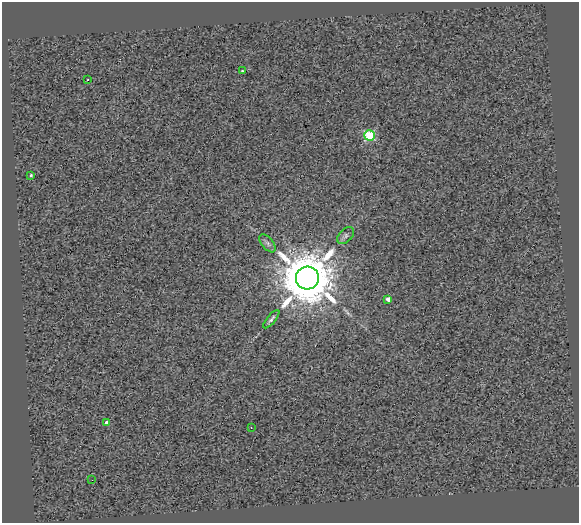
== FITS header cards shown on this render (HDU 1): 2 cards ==
NAXIS1  =                  577
NAXIS2  =                  521

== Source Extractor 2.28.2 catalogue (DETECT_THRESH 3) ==
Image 577 x 521 px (HDU 1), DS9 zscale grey, 1 PNG px = 1 image px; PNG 581 x 525 px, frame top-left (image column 1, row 521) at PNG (2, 2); each listed source drawn as its Kron ellipse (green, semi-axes under 4 px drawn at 4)
Background 0.03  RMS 0.58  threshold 1.74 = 3 sigma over >= 5 px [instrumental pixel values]
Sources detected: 12; all 12 listed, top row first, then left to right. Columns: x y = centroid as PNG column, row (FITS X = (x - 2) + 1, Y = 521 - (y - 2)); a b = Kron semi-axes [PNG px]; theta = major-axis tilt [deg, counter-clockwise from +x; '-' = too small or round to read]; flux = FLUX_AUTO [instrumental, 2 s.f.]
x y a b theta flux
242 71 3 3 - 36
88 80 3 2 - 77
369 135 5 5 - 3000
31 175 4 3 - 53
346 236 10 6 46 120
268 243 11 5 -50 120
307 278 11 11 - 290000
388 299 4 4 - 200
271 319 11 3 49 110
107 423 4 4 - 190
251 428 2 2 - 34
92 480 2 2 - 45